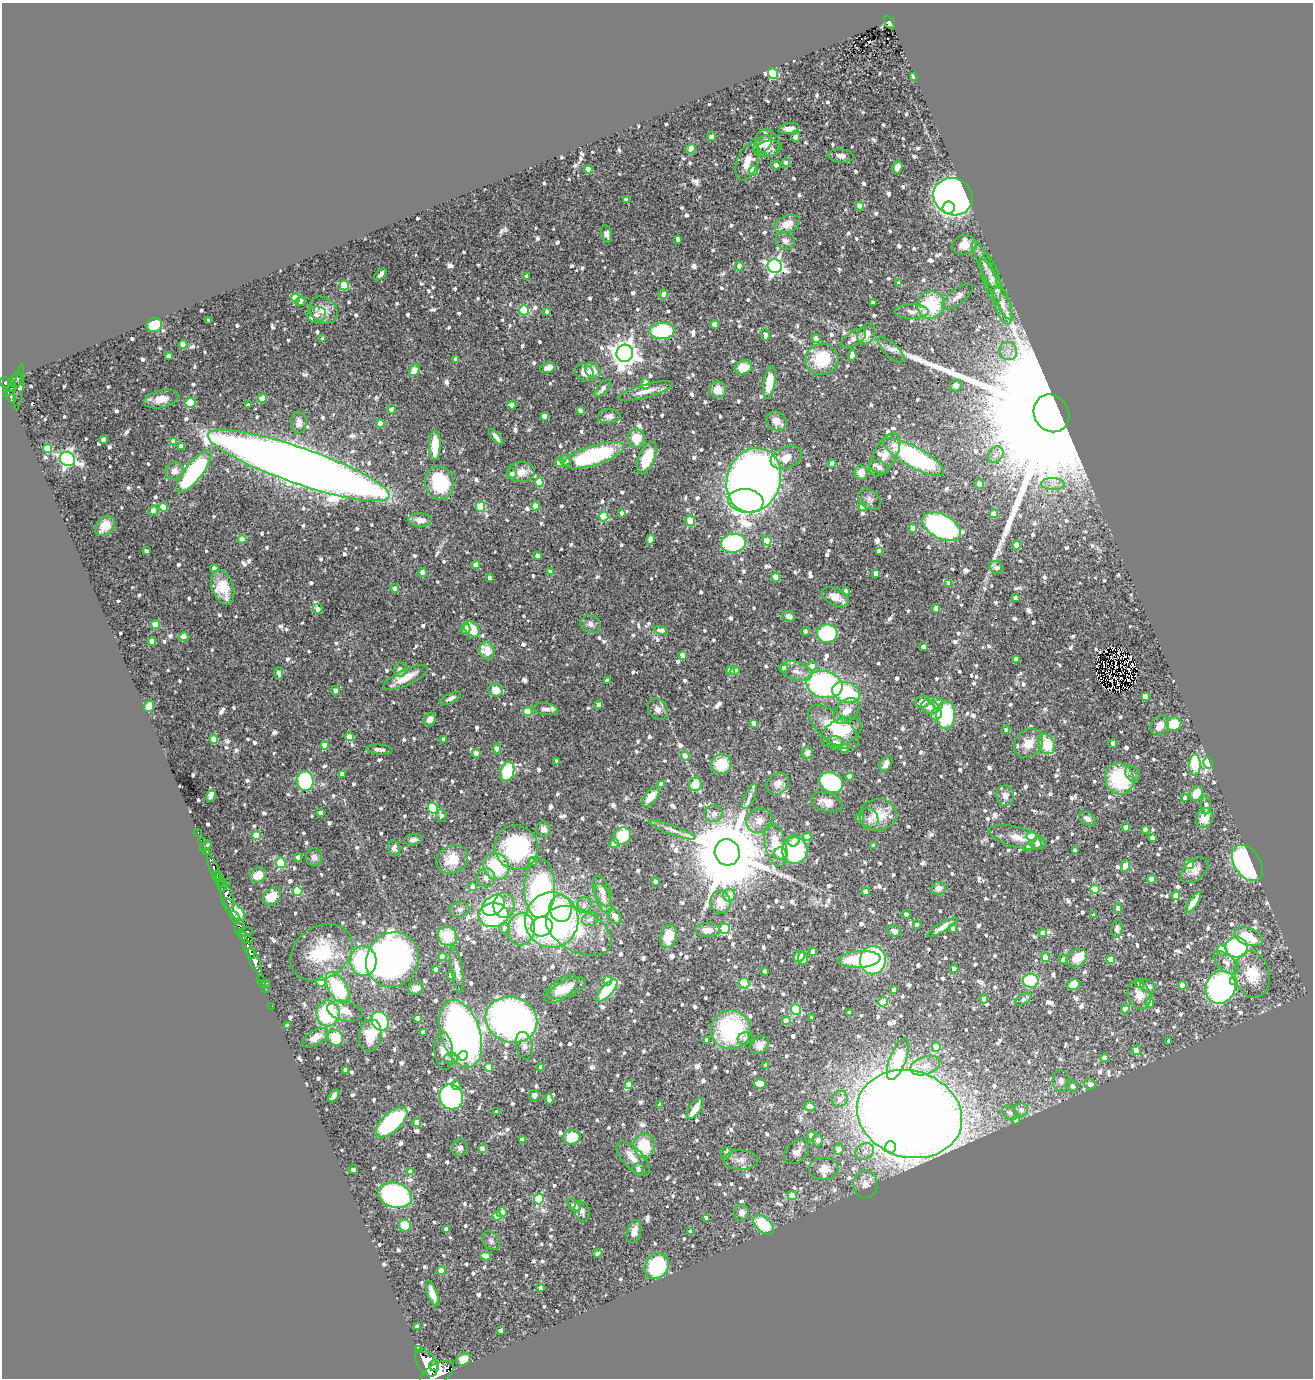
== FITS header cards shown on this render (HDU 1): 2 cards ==
NAXIS1  =                 1311
NAXIS2  =                 1376

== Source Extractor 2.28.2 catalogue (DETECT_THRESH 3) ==
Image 1311 x 1376 px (HDU 1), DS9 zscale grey, 1 PNG px = 1 image px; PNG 1315 x 1380 px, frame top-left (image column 1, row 1376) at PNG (2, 3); each listed source drawn as its Kron ellipse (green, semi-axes under 4 px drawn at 4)
Background 1.31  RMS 0.056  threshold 0.168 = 3 sigma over >= 5 px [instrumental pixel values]
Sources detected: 1410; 1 with non-positive FLUX_AUTO (blend fragments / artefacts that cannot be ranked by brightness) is neither listed nor drawn; of the other 1409, the 500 brightest by FLUX_AUTO listed and drawn (909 fainter detections omitted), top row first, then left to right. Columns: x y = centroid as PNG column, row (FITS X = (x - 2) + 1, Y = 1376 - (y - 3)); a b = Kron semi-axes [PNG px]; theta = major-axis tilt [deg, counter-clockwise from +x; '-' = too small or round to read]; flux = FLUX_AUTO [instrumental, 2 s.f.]
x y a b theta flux
890 23 7 4 -62 130
773 74 5 5 - 270
913 76 3 3 - 22
789 128 10 5 9 28
712 136 4 4 - 17
795 137 4 4 - 20
767 143 14 11 -64 46
762 145 11 7 42 25
691 149 5 4 - 71
768 149 14 8 14 21
841 156 13 6 -7 21
747 162 20 10 70 59
786 163 4 4 - 28
776 165 5 3 - 20
897 167 6 5 - 28
588 169 4 4 - 65
754 171 5 4 - 98
953 197 20 18 -31 2900
626 199 4 4 - 28
860 206 4 4 - 72
949 208 6 6 - 160
787 224 13 8 23 60
606 234 9 5 -76 22
678 239 4 4 - 21
785 241 10 8 -32 20
964 245 12 9 13 40
985 265 26 6 -65 38
739 266 4 4 - 27
775 266 7 7 - 1400
381 274 7 4 41 18
527 277 4 4 - 38
991 279 25 8 -75 37
899 283 4 4 - 30
344 286 5 4 - 210
996 290 34 6 -63 43
663 294 5 4 - 22
957 297 19 7 39 31
296 298 4 4 - 160
301 301 5 3 - 17
873 303 4 4 - 23
931 305 14 13 - 230
1003 305 20 8 -74 35
323 310 15 12 -37 53
524 310 5 5 - 220
547 311 4 3 - 17
912 312 17 7 0 28
316 315 9 8 - 20
208 320 3 3 - 15
715 324 4 4 - 60
154 325 8 7 - 130
662 331 12 8 2 360
866 334 11 8 61 46
765 335 6 3 -86 29
816 338 5 4 - 49
854 338 14 7 33 26
322 339 4 4 - 21
183 344 4 4 - 88
891 350 17 6 -43 19
1008 351 9 8 - 26
625 353 8 8 - 4600
852 355 5 4 - 35
168 356 4 4 - 32
456 359 4 4 - 27
822 359 16 15 - 180
743 367 9 7 16 72
548 368 8 5 19 27
414 370 6 4 61 97
593 371 9 7 -51 39
585 372 10 8 -36 43
6 382 6 5 - 560
15 382 11 5 64 550
769 382 16 6 81 85
11 383 4 3 - 250
645 384 6 4 86 20
956 385 6 6 - 21
19 387 23 4 83 36
603 388 10 5 48 18
10 390 8 3 43 370
718 390 8 8 - 40
646 391 28 6 15 44
11 396 7 3 -67 290
262 398 4 4 - 52
161 399 17 9 12 57
190 403 5 5 - 230
248 405 4 3 - 16
512 405 4 4 - 26
392 409 4 4 - 37
580 411 4 4 - 25
1051 413 19 17 -58 390000
544 416 4 4 - 35
609 416 11 7 4 19
776 421 11 9 -32 30
299 422 11 8 -88 33
380 423 4 4 - 62
496 437 10 3 -50 20
636 438 9 8 - 79
103 439 4 3 - 19
173 441 4 4 - 44
435 445 15 6 89 120
181 446 4 4 - 35
48 448 4 4 - 140
594 455 31 10 17 520
885 455 24 11 61 62
996 455 9 7 53 21
786 457 16 10 21 55
914 457 34 10 -29 580
647 458 17 8 67 120
67 459 8 7 - 1300
566 460 5 5 - 21
559 463 4 4 - 49
832 464 4 4 - 46
299 465 96 18 -19 12000
879 467 10 6 -26 19
175 471 9 8 - 33
194 472 26 9 52 640
521 472 14 10 4 39
861 472 7 6 - 47
512 474 5 5 - 16
754 480 33 26 71 4900
539 482 4 4 - 140
440 483 17 14 -77 230
979 484 5 4 - 32
1053 484 12 6 -2 24
870 499 12 9 -37 16
746 501 18 11 -7 820
536 506 4 4 - 71
163 507 4 4 - 85
481 507 5 5 - 170
863 507 4 4 - 53
153 510 5 4 - 30
622 513 4 3 - 17
994 514 4 4 - 99
604 516 5 4 - 240
420 520 11 6 -4 35
690 521 5 5 - 91
105 526 11 8 46 73
942 527 21 12 -28 890
913 528 4 4 - 47
242 539 4 4 - 82
650 539 5 4 - 27
767 541 4 4 - 130
733 543 12 9 5 430
1017 545 4 4 - 82
146 551 4 4 - 20
879 551 4 4 - 23
537 556 4 4 - 20
476 565 4 4 - 67
214 568 4 4 - 31
997 568 7 6 - 23
422 572 4 4 - 46
551 572 4 4 - 37
876 573 4 4 - 22
776 577 4 4 - 84
489 578 4 3 - 15
949 583 4 4 - 32
223 587 18 10 -71 99
395 589 4 4 - 41
846 591 4 4 - 17
835 597 14 8 -27 42
1016 598 4 4 - 17
936 608 4 4 - 31
318 609 5 4 - 20
789 616 7 5 -18 16
590 624 10 8 -22 19
155 625 4 4 - 120
465 629 5 5 - 24
472 629 9 6 -52 99
661 630 7 4 -8 21
805 631 4 4 - 16
827 633 10 9 - 240
184 637 4 4 - 92
152 642 4 4 - 77
923 647 4 4 - 21
487 651 9 7 -75 48
682 655 4 4 - 30
1016 659 4 4 - 27
812 666 5 4 - 41
784 668 4 4 - 22
400 670 7 6 - 17
731 671 4 4 - 74
735 671 4 4 - 38
796 671 16 9 -18 34
279 673 6 3 -79 16
405 678 24 8 25 78
607 680 4 4 - 19
824 684 18 13 -13 690
496 690 7 6 - 58
335 691 5 4 - 21
846 692 14 10 -18 280
1145 696 4 4 - 40
451 698 11 5 25 17
922 702 8 6 17 27
937 703 6 6 - 39
599 705 4 4 - 28
149 706 6 5 - 40
930 707 9 7 -16 26
546 709 12 6 -8 16
658 709 11 9 -57 26
847 711 15 10 45 49
528 712 5 4 - 140
936 714 6 5 - 31
946 715 14 9 -90 310
430 719 6 5 - 26
753 723 4 4 - 26
1174 724 7 6 - 110
1160 725 10 8 54 41
834 727 30 14 -39 120
1006 730 4 4 - 16
841 732 22 13 26 120
350 737 4 4 - 86
214 739 4 4 - 86
444 739 4 4 - 21
835 743 8 6 -11 21
1029 743 16 13 45 64
1113 743 4 3 - 17
1046 744 10 8 -62 110
325 745 4 4 - 65
844 748 5 4 - 40
379 749 13 5 -4 18
497 749 4 4 - 69
476 753 4 4 - 53
807 753 6 5 - 19
685 756 5 4 - 69
557 761 4 4 - 16
1208 763 5 4 - 500
721 764 10 10 - 110
886 764 9 5 58 22
1195 765 11 6 89 200
507 771 10 7 74 180
342 774 4 4 - 25
1132 774 8 6 -54 16
849 776 4 4 - 17
1120 779 16 14 -64 290
305 781 10 8 -83 410
831 782 12 10 -31 550
661 784 4 4 - 32
695 784 7 6 - 66
778 784 12 9 42 29
1196 793 7 6 - 85
211 796 6 4 74 16
1005 796 10 9 - 27
651 797 11 6 50 60
750 797 13 5 65 19
1185 798 4 4 - 21
827 802 16 9 -16 37
1206 805 9 5 -89 21
433 808 5 5 - 290
320 813 4 4 - 17
713 814 9 8 - 23
441 815 6 5 - 16
878 815 19 15 2 99
859 817 4 4 - 18
1204 818 10 8 72 59
869 819 11 9 -79 22
1087 819 9 6 -34 19
759 821 13 12 - 40
1126 827 4 4 - 54
544 829 8 7 - 23
1145 829 4 4 - 16
672 830 24 4 -20 23
198 833 3 2 - 26
256 835 4 4 - 130
622 836 9 8 - 120
1032 836 5 4 - 81
807 837 4 4 - 58
1018 837 30 10 -15 63
1152 838 4 4 - 17
413 840 9 5 9 16
794 841 6 5 - 31
202 842 4 3 - 35
614 843 5 4 - 56
1037 843 5 5 - 28
776 845 22 10 -76 120
206 846 7 3 33 26
874 846 4 4 - 34
516 847 22 21 - 520
394 848 8 6 -76 16
1028 848 4 4 - 41
795 850 13 12 - 380
1075 850 4 4 - 16
207 851 3 3 - 58
727 852 13 12 - 64000
780 854 6 6 - 45
298 857 4 4 - 36
314 857 9 8 - 20
452 859 16 14 27 96
533 862 4 4 - 21
281 863 5 5 - 270
1247 863 20 13 -56 770
1189 864 5 4 - 120
1125 866 6 4 78 56
496 867 14 12 -61 230
214 868 14 4 -69 470
1195 870 16 10 41 33
217 875 4 3 - 780
258 875 9 7 38 58
486 878 9 9 - 24
1152 879 4 4 - 75
219 880 7 3 -84 1100
655 881 4 3 - 17
227 882 2 2 - 18
222 886 6 3 80 820
473 887 4 4 - 56
540 888 30 15 89 760
939 888 7 6 - 30
1095 889 5 4 - 170
298 891 5 5 - 190
602 891 16 8 -68 31
866 892 4 4 - 37
729 895 6 6 - 46
1176 895 4 4 - 57
272 896 10 7 43 71
227 897 12 6 -72 4400
603 899 15 7 -69 28
721 902 11 10 - 69
1193 903 12 4 54 44
493 905 12 9 35 370
584 905 8 7 - 18
504 906 12 11 - 63
1118 908 4 4 - 27
459 909 10 7 7 20
561 909 13 11 -83 150
234 910 15 6 -44 1900
906 914 4 4 - 25
493 915 15 12 6 390
1094 915 4 3 - 15
615 916 8 6 -55 23
235 917 7 4 -62 640
590 919 8 6 16 15
552 920 27 26 - 1100
917 924 4 4 - 23
239 927 8 4 81 760
542 927 11 10 - 200
942 927 17 4 31 33
505 928 5 5 - 17
953 928 4 4 - 17
521 929 16 13 79 270
724 929 5 5 - 260
1117 929 9 5 83 17
708 930 12 6 -1 41
579 931 35 21 -28 210
894 931 7 5 -19 15
245 932 8 4 13 700
1043 933 4 4 - 32
448 936 10 9 - 120
669 936 12 8 75 86
246 937 8 4 -33 580
1249 937 15 8 -20 110
1237 947 11 10 - 570
249 949 11 4 -66 2000
1222 950 5 5 - 98
321 952 33 26 35 250
813 952 4 4 - 55
442 957 4 4 - 76
799 957 6 5 - 70
1045 957 4 4 - 77
803 958 6 5 - 78
1077 958 11 8 37 68
859 959 21 8 4 200
1063 959 4 4 - 24
392 960 28 25 58 2400
873 960 14 13 - 560
1111 960 4 4 - 80
254 961 14 5 -66 2100
363 961 15 13 -85 370
1226 963 15 8 -41 32
954 969 4 4 - 40
436 970 4 4 - 39
457 970 23 5 -81 28
764 971 4 3 - 16
451 975 4 4 - 60
1252 975 23 17 -78 120
261 979 3 2 - 33
607 981 5 4 - 40
1031 981 8 6 -3 290
1234 981 3 3 - 41
321 982 4 4 - 120
263 983 3 2 - 19
266 983 3 2 - 33
744 983 5 5 - 270
1073 984 7 5 9 41
1140 984 4 4 - 30
1182 985 4 4 - 84
1148 986 8 6 -29 19
1221 987 17 14 65 990
338 988 17 9 -59 270
416 988 7 6 - 26
567 988 20 8 23 64
265 989 4 2 - 35
561 989 19 9 37 43
894 990 4 4 - 25
607 991 14 5 47 290
1139 995 15 11 -66 53
984 999 4 4 - 59
1023 999 9 5 30 17
883 1002 5 4 - 150
1150 1003 5 4 - 26
272 1006 2 2 - 17
796 1009 5 5 - 240
1125 1009 4 4 - 50
345 1011 18 10 -13 49
328 1013 13 11 -90 340
850 1013 4 4 - 19
417 1018 4 4 - 26
812 1018 3 3 - 19
511 1020 26 22 -19 1900
380 1021 10 8 -56 440
786 1021 4 4 - 60
287 1025 4 4 - 17
731 1030 20 19 - 480
423 1032 4 4 - 23
461 1034 35 19 -72 2600
370 1035 16 11 80 88
315 1038 14 7 31 51
335 1038 8 7 - 110
745 1039 7 6 - 15
707 1040 4 4 - 17
1169 1041 4 3 - 18
760 1045 10 7 41 37
524 1046 14 8 -77 23
936 1047 4 4 - 84
1136 1050 5 5 - 34
444 1051 19 9 -85 45
463 1056 5 4 - 140
451 1058 7 6 - 17
1105 1058 4 4 - 34
898 1059 22 8 69 210
766 1065 4 3 - 20
925 1065 15 9 19 51
489 1067 4 4 - 61
541 1067 4 4 - 26
346 1070 4 4 - 29
1061 1081 10 8 -88 22
629 1084 4 4 - 40
760 1084 6 5 - 48
1090 1084 6 5 - 27
456 1085 5 4 - 23
1072 1086 6 5 - 23
534 1095 5 5 - 20
334 1096 7 4 50 18
451 1097 13 11 -66 600
549 1099 5 4 - 25
840 1099 8 7 - 26
660 1105 4 4 - 26
810 1106 6 4 -7 30
695 1109 12 5 55 40
1021 1110 7 7 - 21
497 1112 4 3 - 16
1010 1113 8 6 -47 21
909 1114 53 43 -17 13000
1016 1120 4 4 - 50
391 1122 20 9 43 390
417 1122 4 4 - 53
811 1136 5 4 - 44
572 1137 8 7 - 110
522 1140 4 4 - 21
818 1140 6 5 - 18
644 1146 12 10 -86 140
890 1147 6 5 - 140
460 1148 9 7 73 16
482 1148 4 4 - 31
839 1149 6 5 - 38
865 1151 9 7 29 23
797 1152 14 10 45 31
726 1153 6 5 - 18
633 1159 21 10 -46 47
741 1160 17 9 0 31
638 1169 6 6 - 15
824 1169 14 11 0 43
353 1170 5 4 - 18
410 1172 4 4 - 30
865 1184 14 12 85 30
395 1195 17 12 -17 690
792 1196 4 4 - 73
539 1199 5 5 - 300
574 1205 8 5 -45 28
582 1211 10 7 -72 17
502 1212 5 5 - 33
742 1212 8 7 - 22
497 1216 4 4 - 110
706 1218 4 3 - 20
405 1225 6 6 - 92
764 1225 12 7 -41 150
446 1229 4 4 - 30
634 1231 11 7 74 33
691 1232 4 4 - 35
491 1241 10 7 -47 16
598 1253 5 4 - 15
486 1256 5 4 - 38
657 1266 14 11 55 290
441 1271 4 4 - 67
541 1288 4 3 - 19
432 1294 13 5 -70 47
417 1326 4 4 - 25
500 1330 4 4 - 20
418 1349 3 3 - 170
464 1359 7 6 - 70
426 1362 15 9 -58 6500
434 1366 5 4 - 1300
437 1374 19 10 32 9500
At the frame edge (FLAGS 8, measured only in part): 1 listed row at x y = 437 1374
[909 fainter detections neither listed nor drawn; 1 non-positive-flux detection neither listed nor drawn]